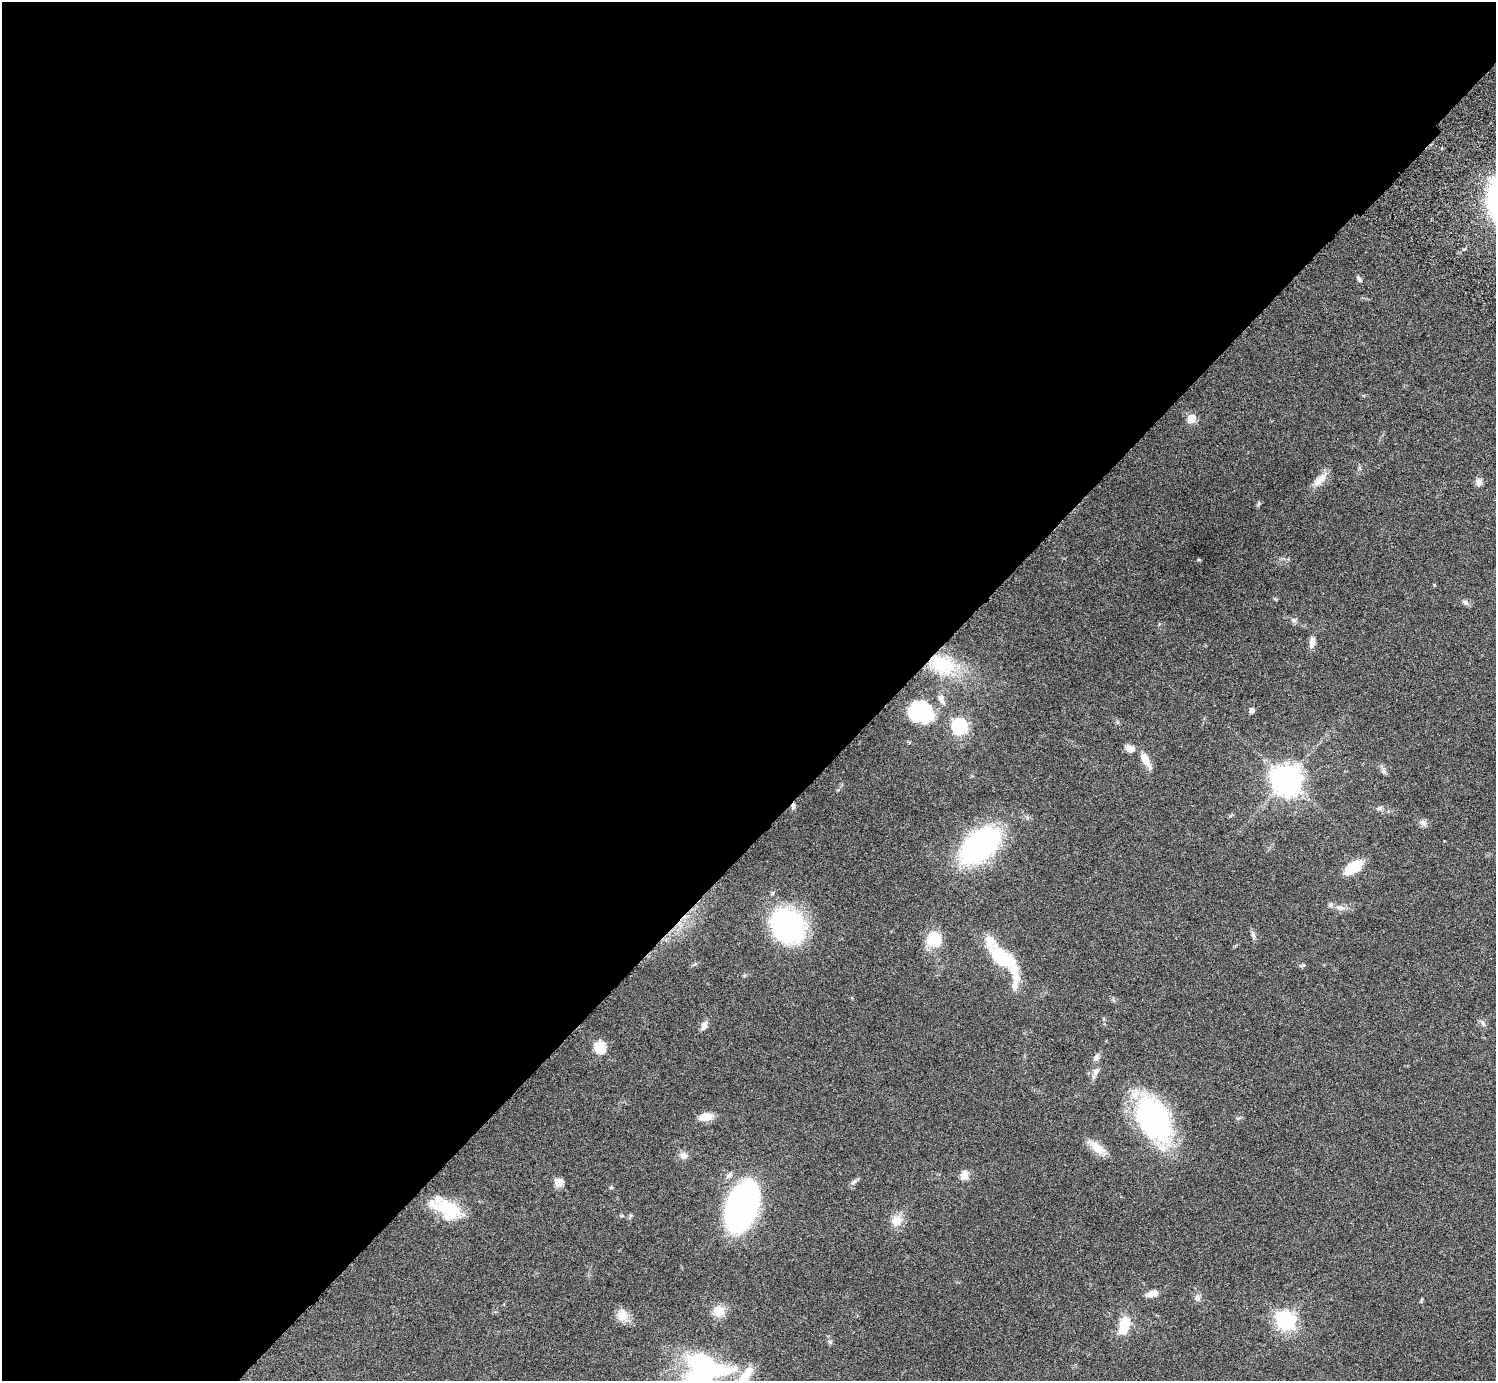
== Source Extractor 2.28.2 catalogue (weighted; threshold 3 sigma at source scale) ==
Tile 5 of 4 x 4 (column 1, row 2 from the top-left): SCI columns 45-1538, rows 3106-4484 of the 6059 x 6069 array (HDU 1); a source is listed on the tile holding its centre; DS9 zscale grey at full resolution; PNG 1498 x 1383 px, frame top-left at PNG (2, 2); no overlay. Shown black and unused: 60% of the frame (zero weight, under 3 of 6 exposures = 3% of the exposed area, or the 3 px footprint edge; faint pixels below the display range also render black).
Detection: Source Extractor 2.28.2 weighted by HDU 2 'WHT'; one run over the whole footprint, this tile lists its part. Background 0.0843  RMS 0.0046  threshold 0.0188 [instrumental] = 3 sigma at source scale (4.09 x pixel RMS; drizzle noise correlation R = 1.36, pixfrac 0.8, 0.05/0.05 arcsec/px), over >= 5 px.
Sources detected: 63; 3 inside a brighter object's white glare — not listed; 6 inside a brighter listed object's ellipse — not listed separately; the other 54 listed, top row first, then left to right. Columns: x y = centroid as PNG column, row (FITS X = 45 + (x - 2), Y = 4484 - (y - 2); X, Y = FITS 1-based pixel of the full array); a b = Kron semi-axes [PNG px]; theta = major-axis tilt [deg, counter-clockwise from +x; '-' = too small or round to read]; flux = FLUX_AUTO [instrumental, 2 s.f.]
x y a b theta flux
1359 279 9 4 -64 0.88
1191 418 5 5 - 11
1320 479 23 9 48 4.4
1479 482 10 8 -85 2
1434 585 5 3 - 0.36
1465 602 10 6 -32 1.2
1294 620 8 5 -27 1.1
1312 642 14 7 87 2.5
943 665 34 24 -24 22
941 699 15 6 -66 2.2
1252 710 7 6 - 1.3
921 712 27 21 -18 24
959 726 7 6 - 100
1130 748 12 9 -14 3
1146 760 22 8 -61 4.7
1384 771 7 5 -47 0.92
1287 779 10 9 - 560
793 806 8 5 85 1.1
1379 808 7 5 43 0.85
1423 823 11 7 -25 1.7
980 845 31 18 41 110
1353 867 18 9 36 14
1340 908 14 6 -2 2.1
787 926 34 28 -50 71
1253 935 12 5 -81 1.3
934 939 12 11 - 16
1004 959 38 19 -38 21
694 964 8 3 45 0.57
1303 965 6 5 - 0.63
704 1025 11 8 71 2.1
600 1047 6 6 - 28
1096 1058 9 7 73 1.6
1096 1071 13 8 53 2
706 1117 15 9 10 5.2
1153 1118 42 26 -61 85
1097 1148 22 12 -40 5.4
683 1155 11 9 -29 2.1
729 1175 10 6 54 1.6
964 1175 12 10 82 3
559 1182 11 9 17 3.1
854 1182 10 5 35 1.1
611 1188 6 3 -18 0.45
742 1206 29 16 70 270
447 1208 34 19 -23 17
896 1220 16 13 25 4.6
1152 1294 14 7 14 3.1
1198 1298 9 7 75 1.5
718 1311 13 12 - 6.4
622 1316 17 13 88 4.4
1285 1320 7 7 - 180
1124 1325 23 12 75 9.4
830 1342 6 4 -1 0.63
746 1376 32 13 60 9.3
697 1380 9 8 - 88
Overlapping masked pixels (flux is a lower limit): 1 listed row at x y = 793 806
Isophote crosses this tile's border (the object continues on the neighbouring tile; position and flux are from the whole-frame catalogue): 2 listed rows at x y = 746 1376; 697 1380
Unlisted compact peaks at least as high as the median listed source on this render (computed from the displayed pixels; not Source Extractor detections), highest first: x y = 1198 560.